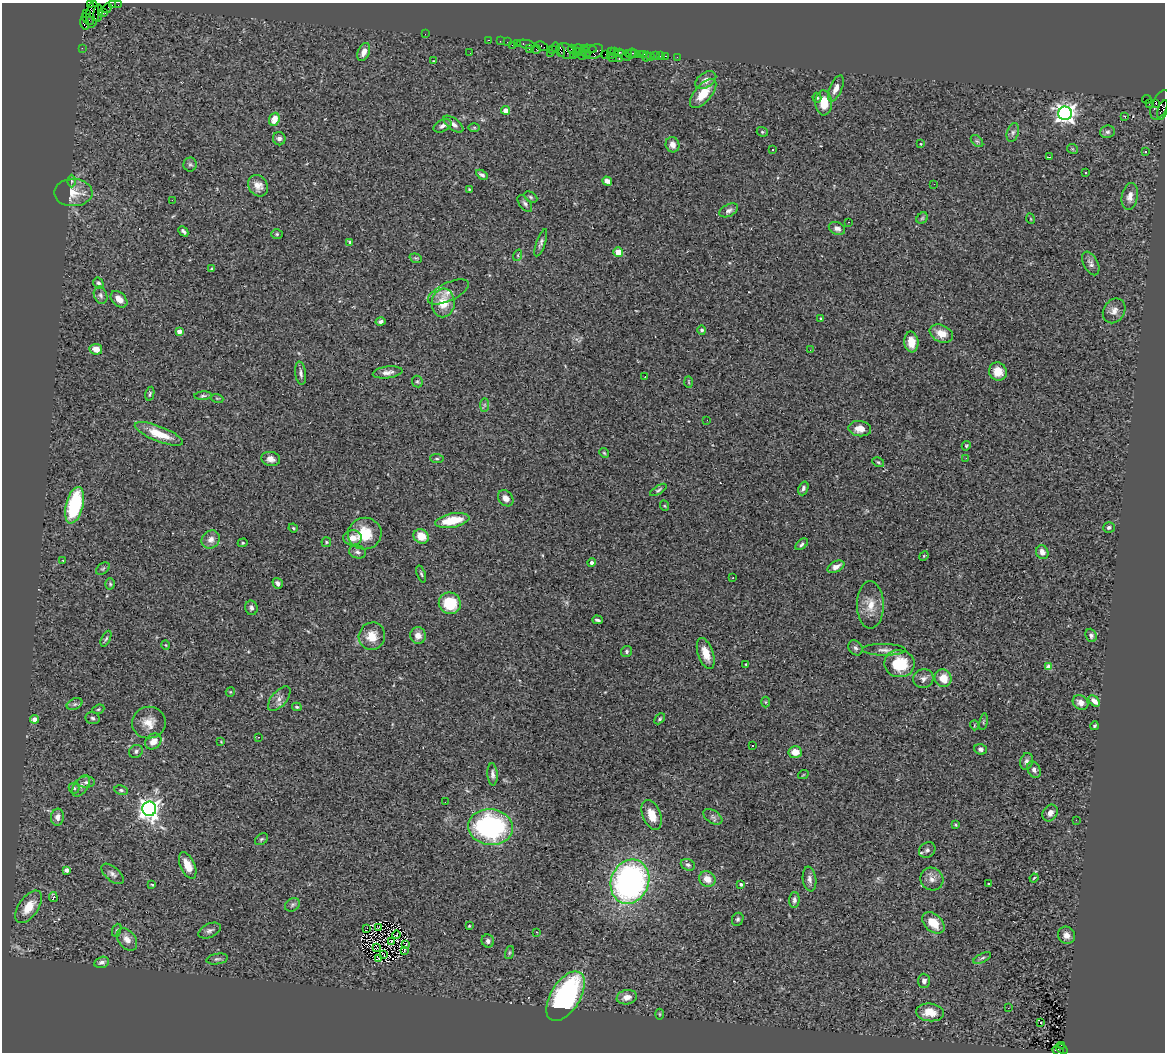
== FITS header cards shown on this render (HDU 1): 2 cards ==
NAXIS1  =                 1163
NAXIS2  =                 1050

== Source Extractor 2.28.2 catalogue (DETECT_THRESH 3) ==
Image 1163 x 1050 px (HDU 1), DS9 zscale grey, 1 PNG px = 1 image px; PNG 1167 x 1054 px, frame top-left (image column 1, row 1050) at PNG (2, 3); each listed source drawn as its Kron ellipse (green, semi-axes under 4 px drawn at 4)
Background 3.53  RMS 0.1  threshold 0.314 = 3 sigma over >= 5 px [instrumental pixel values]
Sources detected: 278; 1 with non-positive FLUX_AUTO (blend fragments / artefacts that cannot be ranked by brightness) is neither listed nor drawn; the other 277 listed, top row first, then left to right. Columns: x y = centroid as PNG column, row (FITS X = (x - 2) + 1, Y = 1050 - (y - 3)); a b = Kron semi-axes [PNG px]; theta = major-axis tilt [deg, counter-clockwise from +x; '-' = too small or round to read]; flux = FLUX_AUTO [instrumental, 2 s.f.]
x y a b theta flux
91 4 4 2 - 150
113 5 4 2 - 170
118 5 2 2 - 56
107 8 5 2 - 190
98 13 8 4 84 1200
103 13 4 3 - 240
87 14 3 2 - 150
93 15 13 6 82 1700
87 19 7 2 -39 530
84 23 6 4 -71 510
425 34 2 2 - 50
488 40 3 2 - 140
500 41 2 2 - 120
507 42 2 2 - 75
517 43 3 2 - 220
526 44 9 3 -10 510
512 45 2 2 - 380
542 46 6 4 -22 230
556 47 5 3 - 270
82 48 2 2 - 66
579 48 6 3 -14 750
529 49 3 2 - 200
536 49 5 3 - 360
572 49 4 3 - 630
588 49 8 3 -5 150
552 50 3 2 - 140
560 50 6 4 -81 1200
566 51 9 7 -39 1400
364 52 9 5 67 48
577 52 2 2 - 170
582 52 3 3 - 600
586 52 5 4 - 650
595 52 9 6 34 1200
614 52 3 2 - 200
619 52 3 3 - 340
470 53 3 2 - 5.6
550 53 2 2 - 66
611 53 5 2 - 220
628 53 3 3 - 250
605 54 2 2 - 200
631 54 5 3 - 470
635 54 3 3 - 170
640 54 3 2 - 270
643 54 3 2 - 160
574 55 3 2 - 150
582 55 4 3 - 960
625 55 7 3 -27 640
655 55 3 2 - 220
660 56 2 2 - 43
666 56 3 2 - 190
646 57 5 2 - 79
650 57 2 2 - 55
677 57 3 2 - 46
612 58 5 2 - 160
619 59 3 2 - 480
434 61 3 2 - 4.4
706 80 11 7 32 54
836 88 14 6 66 47
703 93 17 8 48 140
817 98 5 4 - 10
1147 99 5 3 - 1600
824 103 12 8 -88 130
1156 103 4 3 - 1100
1149 104 2 2 - 51
1160 105 15 8 66 1900
506 110 4 4 - 83
1163 110 10 5 73 1500
1065 113 7 7 - 3800
1125 116 3 2 - 9.8
274 119 7 5 68 88
453 124 12 5 -38 35
442 126 9 6 26 26
474 127 6 4 0 7.9
762 132 6 4 -21 9.2
1108 132 7 6 - 20
1013 133 9 6 73 23
279 139 7 6 - 21
977 141 7 4 -44 13
920 144 3 3 - 5.8
672 145 8 7 - 39
773 149 3 3 - 15
1072 149 5 5 - 8.4
1146 152 3 2 - 8.1
1049 157 3 2 - 11
190 164 7 6 - 15
1085 172 3 3 - 9.2
482 175 6 4 -31 19
72 181 6 4 90 12
607 181 5 4 - 38
934 184 2 2 - 7.5
258 186 11 9 -52 60
469 189 4 3 - 6.7
73 193 19 13 0 140
1130 196 13 8 80 55
531 197 7 5 -28 14
172 200 2 2 - 120
525 203 10 5 -54 20
729 210 10 6 26 25
922 218 6 5 - 11
1031 219 5 3 - 5.6
848 222 3 2 - 22
837 228 8 6 -24 31
183 231 6 3 -47 15
277 234 6 5 - 9.7
350 242 4 3 - 13
541 243 14 4 71 24
618 252 5 4 - 130
518 255 6 4 73 8.8
416 258 6 4 -19 9.5
1091 263 13 7 -63 29
212 269 4 4 - 13
98 283 6 5 - 15
448 292 22 9 25 62
100 295 9 6 -68 20
119 299 10 6 -44 48
443 303 14 11 87 150
1114 311 13 10 58 51
821 318 3 3 - 8.9
380 321 5 4 - 18
702 330 5 4 - 16
179 332 4 4 - 46
941 334 12 8 -24 92
911 342 10 7 -83 85
96 349 6 5 - 74
810 350 3 2 - 7.5
998 371 9 8 - 92
388 372 15 6 7 39
301 373 12 5 -83 25
645 377 3 2 - 11
417 382 6 5 - 11
689 382 6 4 -88 8.2
150 394 7 4 77 13
203 396 8 4 4 12
217 398 6 4 -19 8.6
484 405 7 4 90 15
707 420 2 2 - 14
860 429 11 7 -6 81
159 434 26 7 -21 160
966 446 5 4 - 8.8
604 453 5 4 - 9.1
966 458 3 2 - 9.9
271 459 9 7 -7 40
437 459 7 4 -5 11
878 462 6 4 -28 10
803 488 7 5 69 19
658 490 9 4 31 13
506 498 9 7 -49 46
74 505 18 8 76 590
665 506 5 3 - 6.5
452 520 17 7 10 210
1109 527 6 5 - 14
293 528 5 4 - 8.5
365 534 17 16 - 190
421 536 8 7 - 110
353 538 9 7 2 55
211 539 10 8 42 43
326 542 5 5 - 11
243 543 5 4 - 8
802 544 7 4 40 16
357 552 8 6 -13 22
1042 552 7 6 - 43
924 556 5 4 - 6.9
63 561 4 2 - 4.6
592 563 4 4 - 27
836 567 9 5 27 42
103 569 8 5 38 13
421 574 9 4 -71 14
733 578 2 2 - 4.2
278 583 5 4 - 26
110 584 6 4 -86 9.9
450 603 11 10 - 290
870 605 23 13 -89 120
251 608 7 6 - 21
597 620 5 3 - 15
418 635 8 8 - 48
1091 635 7 5 -68 19
372 636 14 13 - 110
106 639 8 4 64 13
166 645 5 3 - 6.6
855 648 8 6 -55 19
884 650 22 5 -1 43
627 651 6 5 - 14
706 653 16 7 -71 92
746 664 4 3 - 6.1
899 664 15 13 -9 270
1049 667 4 4 - 90
943 678 9 8 - 90
923 679 10 9 - 38
230 692 5 4 - 7.7
279 699 15 7 50 43
1094 701 7 4 -45 48
766 702 5 3 - 6.5
1081 703 8 7 - 48
75 704 8 5 26 16
297 707 5 3 - 8.5
98 709 6 4 22 11
93 718 7 6 - 15
35 719 4 4 - 56
660 719 6 4 46 11
983 722 8 3 80 10
149 723 17 16 - 100
974 725 5 3 - 6.2
1095 726 4 3 - 10
258 737 3 2 - 3.6
153 741 9 7 43 60
221 742 3 2 - 4.5
752 746 3 2 - 9.5
980 749 6 5 - 22
136 751 7 6 - 18
795 752 6 6 - 80
1026 761 8 6 74 23
1034 770 8 6 -64 24
493 774 11 5 -86 28
803 775 5 3 - 6
86 782 9 5 0 22
81 786 12 6 57 30
74 788 5 5 - 12
121 790 7 4 -10 13
445 802 2 2 - 16
149 809 7 7 - 4200
1050 813 9 7 56 37
652 815 15 9 -68 100
57 817 8 6 83 38
713 817 10 6 -34 21
1076 820 2 2 - 13
955 825 4 3 - 8.2
490 827 22 18 -7 1200
261 839 7 5 39 12
927 850 9 7 38 23
188 865 14 7 -65 100
688 865 7 5 -26 20
67 870 4 4 - 36
112 874 13 7 -40 31
1034 878 4 3 - 6.6
707 879 8 7 - 72
809 879 12 6 -82 33
932 879 12 11 - 47
630 882 23 19 68 2100
152 884 4 3 - 22
741 884 3 3 - 13
988 884 3 3 - 9.1
53 897 5 3 - 48
794 900 8 5 87 21
292 905 8 6 34 17
29 907 18 9 55 140
738 919 7 5 63 15
933 923 13 8 -42 120
469 926 3 3 - 6.8
366 928 3 2 - 9.2
379 928 4 3 - 9.8
117 930 7 4 67 10
209 931 12 6 25 27
537 932 3 3 - 5.3
396 935 4 2 - 5.7
1066 935 9 8 - 43
127 939 12 8 -51 60
392 941 4 2 - 3
488 941 6 6 - 21
406 944 4 3 - 23
377 947 2 2 - 7.1
404 951 3 2 - 3.3
509 953 7 3 71 8.5
384 955 3 2 - 5.7
982 958 9 4 26 14
217 959 11 5 9 18
379 959 4 2 - 2.1
102 962 7 5 15 25
924 981 7 6 - 25
565 996 28 14 58 1200
627 997 10 7 11 55
1008 1008 2 2 - 7.7
930 1012 14 9 -5 100
660 1014 5 3 - 6.8
1040 1022 3 3 - 64
1062 1045 3 2 - 500
1061 1049 6 2 -32 460
1058 1051 6 4 -28 850
At the frame edge (FLAGS 8, measured only in part): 3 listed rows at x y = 91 4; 1163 110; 1058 1051
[1 non-positive-flux detection neither listed nor drawn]